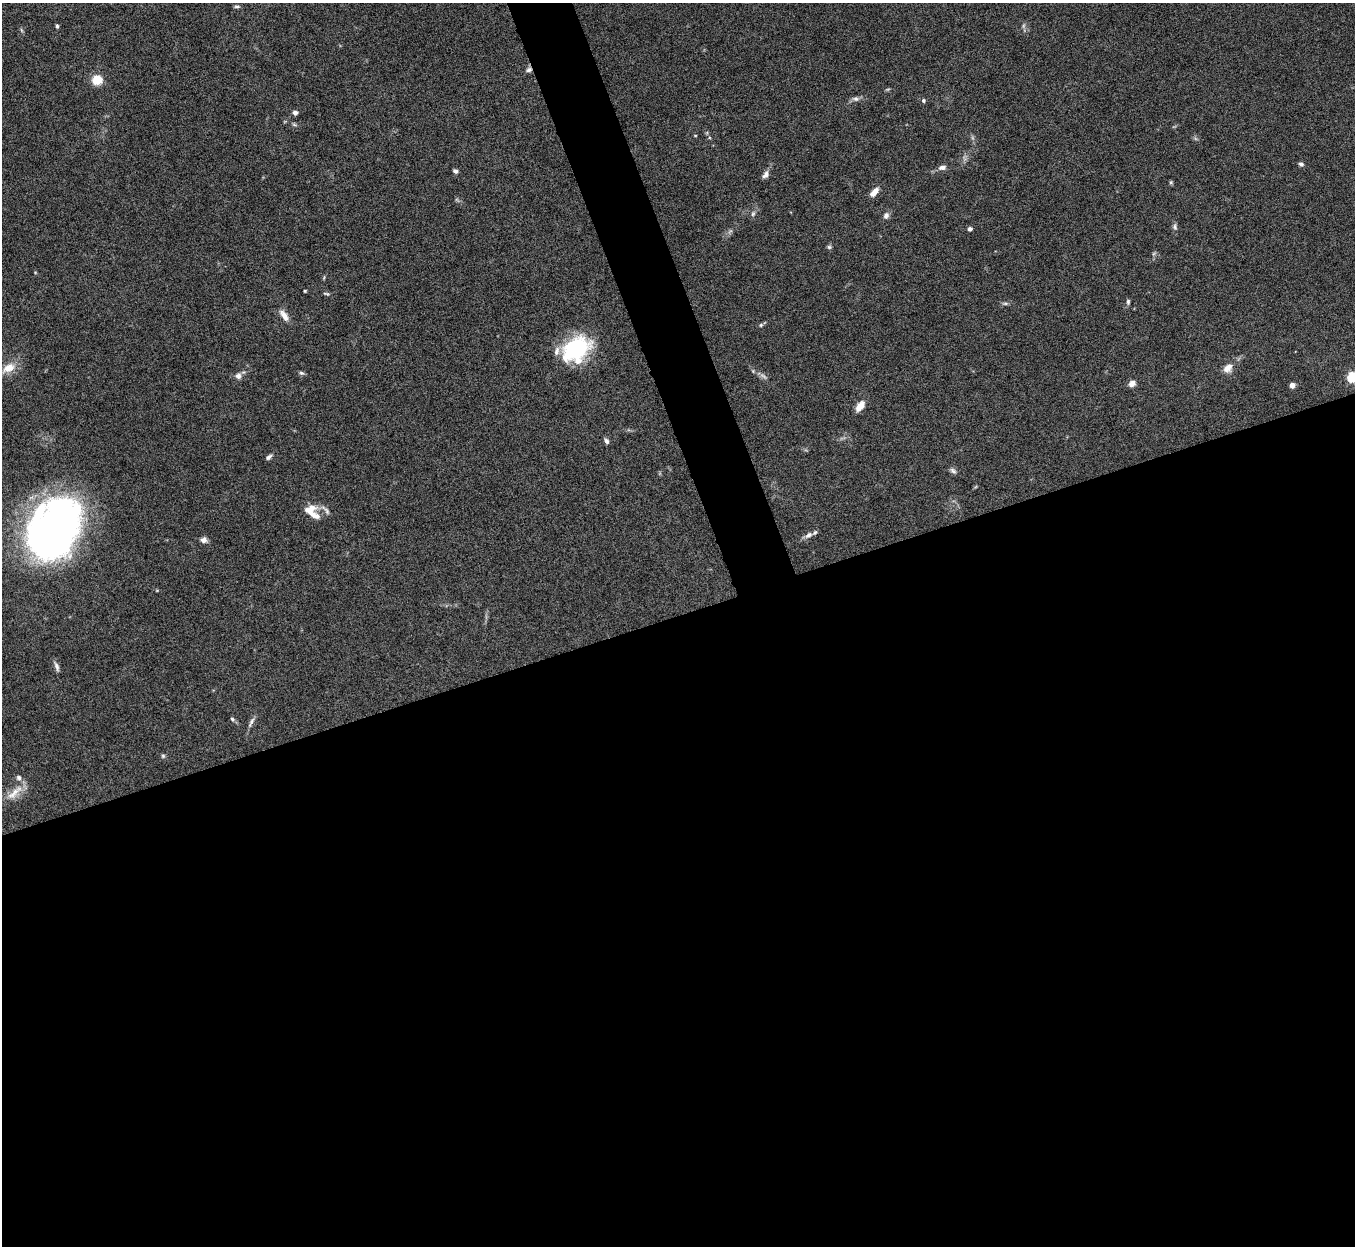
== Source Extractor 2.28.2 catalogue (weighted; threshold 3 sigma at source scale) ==
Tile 15 of 4 x 4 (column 3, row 4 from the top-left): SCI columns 2710-4062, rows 152-1395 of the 5419 x 5403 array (HDU 1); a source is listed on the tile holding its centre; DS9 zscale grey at full resolution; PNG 1357 x 1248 px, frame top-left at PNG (2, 3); no overlay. Shown black and unused: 53% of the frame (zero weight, under 8 of 15 exposures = <1% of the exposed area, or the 3 px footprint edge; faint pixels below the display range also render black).
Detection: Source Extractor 2.28.2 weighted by HDU 2 'WHT'; one run over the whole footprint, this tile lists its part. Background 0.163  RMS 0.0048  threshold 0.0196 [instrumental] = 3 sigma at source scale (4.09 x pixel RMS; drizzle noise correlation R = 1.36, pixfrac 0.8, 0.05/0.05 arcsec/px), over >= 5 px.
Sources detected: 54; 1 too faint to see at this stretch — not listed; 5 inside a brighter listed object's ellipse — not listed separately; the other 48 listed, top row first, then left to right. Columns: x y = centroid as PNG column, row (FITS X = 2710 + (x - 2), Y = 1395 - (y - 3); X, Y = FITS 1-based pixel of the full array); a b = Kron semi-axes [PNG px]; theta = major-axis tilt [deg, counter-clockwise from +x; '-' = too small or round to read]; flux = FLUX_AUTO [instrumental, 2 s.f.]
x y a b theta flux
237 6 8 4 0 0.79
57 26 5 4 - 0.72
1023 26 7 4 72 0.79
529 70 8 6 19 1.4
97 80 5 5 - 31
855 99 10 6 -10 1.5
923 101 5 4 - 0.87
295 113 6 5 - 1.2
695 136 4 3 - 0.35
1301 164 6 5 - 1
942 167 9 6 14 1.9
456 171 6 4 -29 1.2
765 174 11 6 54 1.9
1171 182 5 5 - 0.55
874 192 13 6 48 3.2
753 214 7 5 68 0.97
886 215 8 7 - 1.7
1175 227 9 6 -86 1.2
970 229 5 4 - 1.2
829 247 6 6 - 0.77
305 291 3 3 - 0.48
326 293 9 3 -6 0.64
1128 302 7 5 -89 0.87
1005 303 7 4 0 0.8
284 315 16 7 -55 3.5
761 325 6 5 - 0.76
575 349 31 20 33 40
9 368 19 11 27 6.4
1228 368 13 9 41 3.5
301 373 8 5 -25 0.83
238 376 9 8 - 2
1352 377 5 5 - 37
1132 383 8 7 - 2.3
1292 385 4 4 - 3.8
860 406 13 7 53 4.8
607 441 7 5 -64 1.3
269 457 8 5 41 1.1
953 471 9 6 -33 1.3
326 510 17 5 -47 1.8
309 511 29 6 -34 4.8
54 529 54 40 57 280
809 535 11 6 36 2
204 540 8 7 - 2
57 667 13 5 -71 1.6
232 719 5 4 - 0.69
251 722 17 5 64 1.8
163 756 6 5 - 0.73
15 792 31 9 43 6.5
Overlapping masked pixels (flux is a lower limit): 1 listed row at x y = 529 70
Isophote crosses this tile's border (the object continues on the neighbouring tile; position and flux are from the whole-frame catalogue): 2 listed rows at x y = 1352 377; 54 529